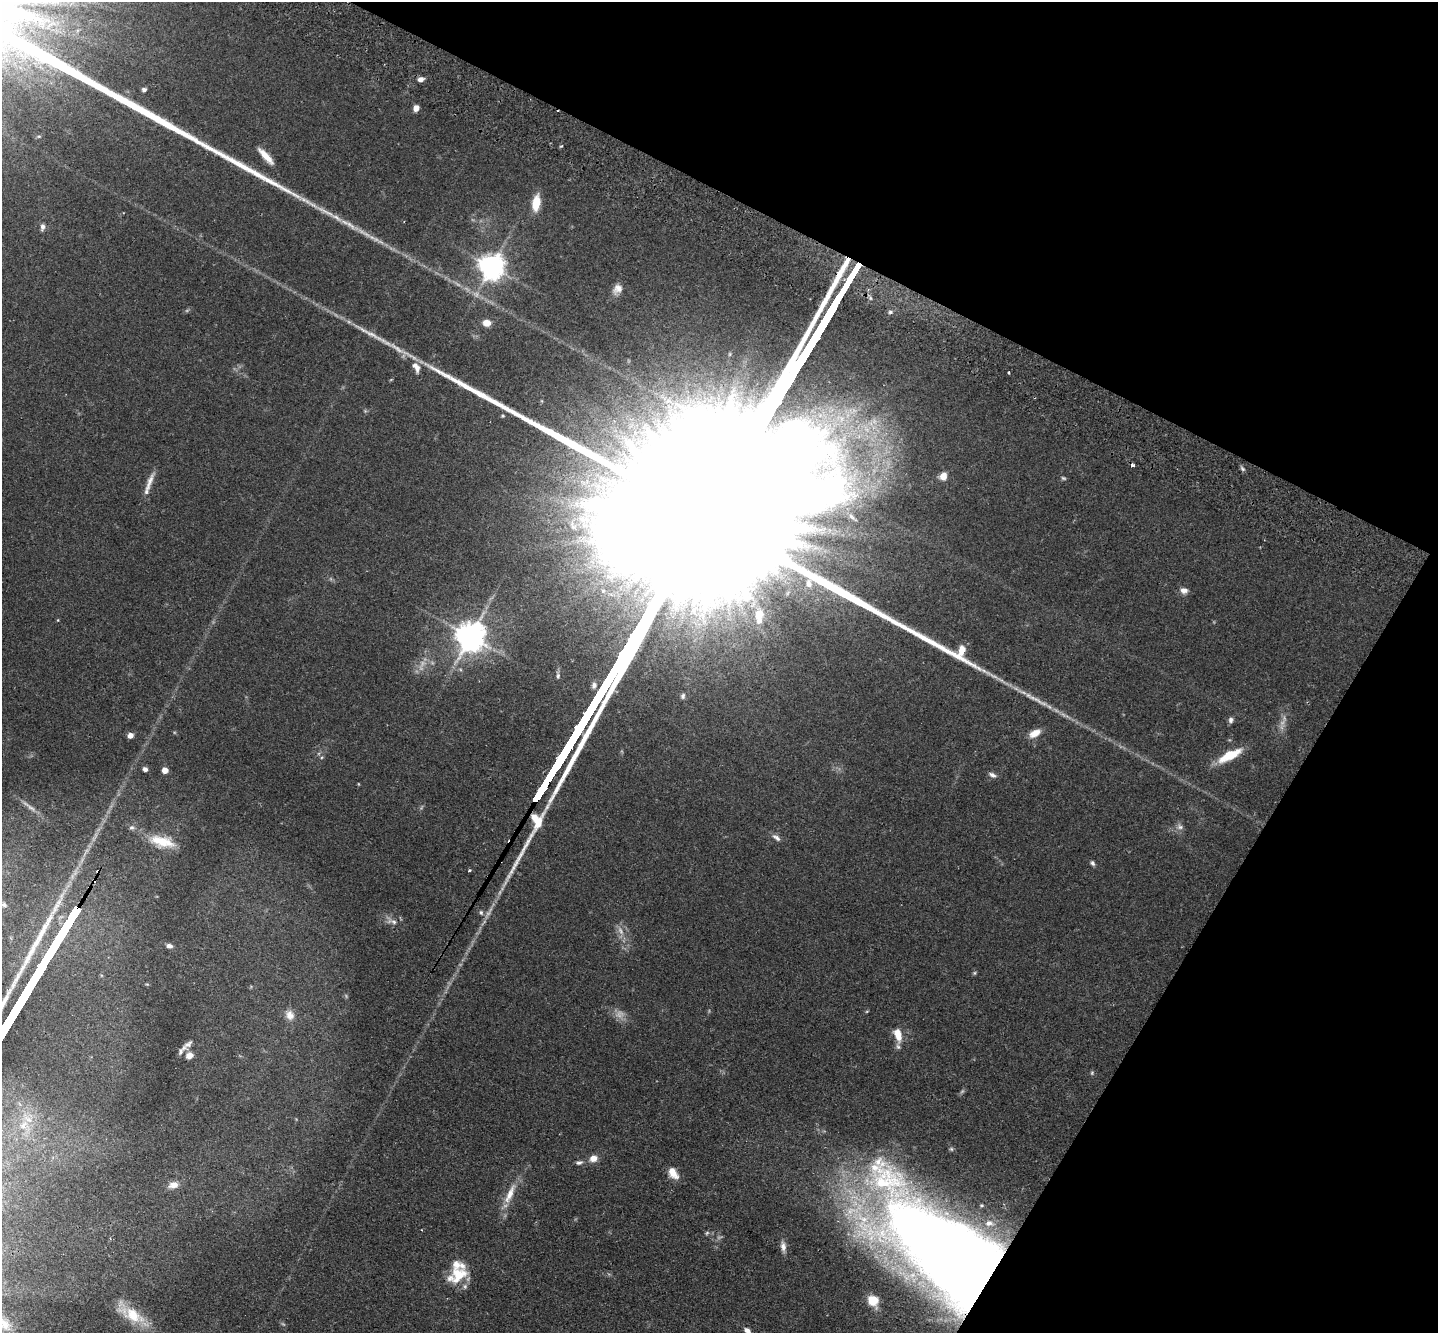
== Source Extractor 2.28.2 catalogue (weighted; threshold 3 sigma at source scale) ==
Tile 8 of 4 x 4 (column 4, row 2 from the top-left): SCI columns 4337-5772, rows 2997-4327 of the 5803 x 5857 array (HDU 1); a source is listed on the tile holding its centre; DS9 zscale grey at full resolution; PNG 1440 x 1335 px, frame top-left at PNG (2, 2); no overlay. Shown black and unused: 26% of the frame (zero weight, under 2 of 3 exposures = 3% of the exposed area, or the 3 px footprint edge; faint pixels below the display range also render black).
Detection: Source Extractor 2.28.2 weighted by HDU 2 'WHT'; one run over the whole footprint, this tile lists its part. Background 0.0804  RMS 0.0057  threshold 0.0255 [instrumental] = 3 sigma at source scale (4.5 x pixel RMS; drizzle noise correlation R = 1.50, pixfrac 1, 0.05/0.05 arcsec/px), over >= 5 px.
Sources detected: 97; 14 too faint to see at this stretch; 1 inside a brighter object's white glare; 3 cosmic-ray / hot-pixel residue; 2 long thin detections or spike segments (spike, bleed or trail) — not listed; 5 inside a brighter listed object's ellipse — not listed separately; the other 72 listed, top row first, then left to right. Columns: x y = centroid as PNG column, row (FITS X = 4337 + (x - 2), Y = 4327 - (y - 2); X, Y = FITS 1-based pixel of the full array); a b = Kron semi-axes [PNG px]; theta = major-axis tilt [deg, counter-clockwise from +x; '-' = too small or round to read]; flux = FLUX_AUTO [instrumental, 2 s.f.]
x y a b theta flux
421 79 7 5 10 2.7
144 90 5 4 - 1.5
416 108 6 5 - 4.2
39 136 6 4 18 0.68
561 146 5 3 - 0.59
266 156 22 6 -47 7.3
536 203 19 9 81 9.7
350 225 28 7 -33 6.5
42 227 8 5 80 1.9
492 267 8 7 - 670
617 289 14 11 49 4.6
890 312 6 5 - 1.3
487 323 7 6 - 5.3
730 354 6 5 - 0.99
416 367 17 9 -63 5.5
1008 373 3 3 - 0.74
503 416 5 4 - 0.6
840 418 18 12 -18 13
1242 469 8 5 -53 1.2
943 476 8 7 - 4.8
1063 478 6 4 -16 0.82
149 483 30 6 69 5.4
852 517 9 4 -36 1.3
573 525 21 11 -81 10
1184 590 9 7 -2 3.1
745 598 9 6 -67 2.1
759 615 8 7 - 6.9
58 620 5 3 - 0.43
471 636 9 8 - 980
558 676 8 5 90 1.4
683 696 7 6 - 1.3
1038 700 32 6 -30 7.5
1231 720 7 7 - 1.7
1035 733 14 7 29 6.3
130 735 5 4 - 4.8
1230 755 27 9 27 16
145 769 6 5 - 1.9
165 770 5 4 - 9
992 775 10 5 -28 2
31 808 20 4 -40 3.1
132 827 8 5 1 1.4
1180 827 9 8 - 2.4
776 838 13 6 -37 2.3
162 841 34 13 -13 14
1092 863 7 5 -64 1.3
469 870 4 3 - 0.89
4 905 8 6 -27 1.7
392 921 19 8 -21 4.1
169 946 7 5 -13 2.3
974 973 5 5 - 0.72
290 1015 15 11 -67 4.6
898 1035 17 9 -77 8.6
188 1044 15 7 49 2.9
189 1055 9 7 16 3.8
1092 1073 6 5 - 0.89
24 1125 17 12 63 10
951 1149 6 5 - 0.93
593 1158 9 7 17 4.6
579 1163 10 5 11 1.6
673 1173 15 8 -58 6.7
173 1185 14 9 17 4.3
510 1194 32 9 66 9.6
982 1205 5 4 - 0.7
421 1230 3 2 - 0.41
707 1233 6 5 - 0.9
783 1246 14 7 -83 3.2
970 1272 177 57 -42 1300
459 1275 26 17 31 17
873 1300 8 7 - 14
131 1314 42 15 -33 18
4 1324 27 15 -44 12
747 1331 8 6 -46 2.8
Overlapping masked pixels (flux is a lower limit): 1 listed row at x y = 970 1272
Isophote crosses this tile's border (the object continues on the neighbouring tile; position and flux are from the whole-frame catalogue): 2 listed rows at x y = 4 1324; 747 1331